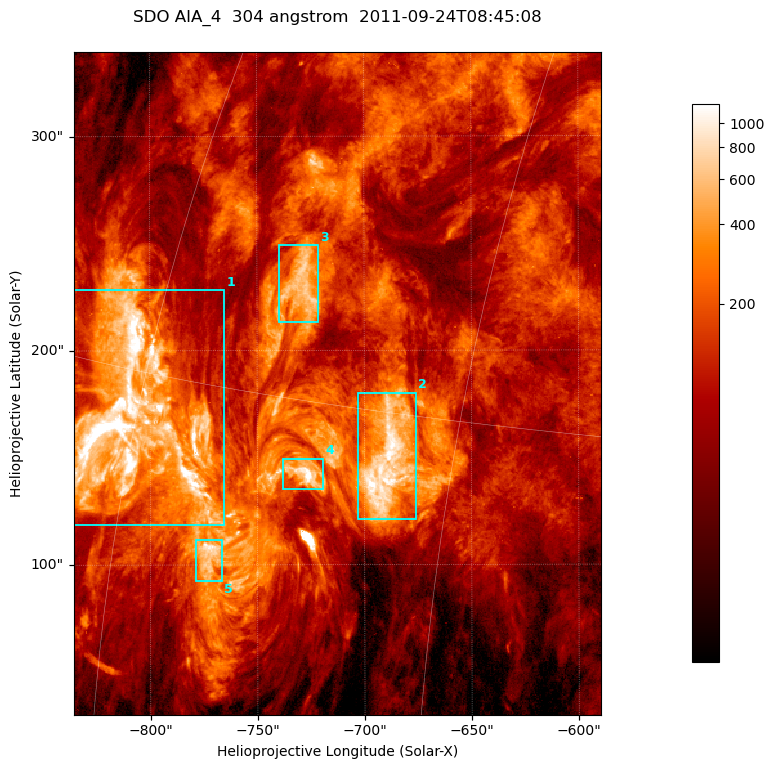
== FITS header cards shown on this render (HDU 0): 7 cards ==
TELESCOP= 'SDO     '           /
INSTRUME= 'AIA_4   '           /
WAVELNTH=                  304 /
WAVEUNIT= 'angstrom'           /
DATE-OBS= '2011-09-24T08:45:08.12' /
CTYPE1  = 'HPLN-TAN'           /
CTYPE2  = 'HPLT-TAN'           /

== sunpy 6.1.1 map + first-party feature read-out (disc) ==
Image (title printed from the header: SDO AIA_4  304 angstrom  2011-09-24T08:45:08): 410 x 515 px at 0.6 arcsec/px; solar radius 956 arcsec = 1593 px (partial field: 2.6% of the solar disc is inside the frame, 100% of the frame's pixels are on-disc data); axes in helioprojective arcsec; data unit not stated in the header (colour bar unlabelled)
Pointing: header CRPIX1/2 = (2058.21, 2041.36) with CRVAL1/2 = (0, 0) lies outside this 410 x 515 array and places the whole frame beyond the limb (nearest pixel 1.41 R_sun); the SolarSoft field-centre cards XCEN/YCEN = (-712.6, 184.6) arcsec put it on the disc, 1315 arcsec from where CRPIX/CRVAL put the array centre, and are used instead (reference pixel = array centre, CRVAL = XCEN/YCEN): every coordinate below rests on XCEN/YCEN
Orientation: roll -0.132 deg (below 1 deg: not rotated)
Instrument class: DISC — disc imager (sunpy class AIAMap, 304 A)
Bright regions (active regions / flare kernels): reference = the on-disc median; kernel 3 px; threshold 5 sigma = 369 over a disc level ~109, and >= 1.15x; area >= 211 px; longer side >= 5 px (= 3 arcsec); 5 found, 5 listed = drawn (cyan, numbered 1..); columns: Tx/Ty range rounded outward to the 2 arcsec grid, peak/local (2 s.f.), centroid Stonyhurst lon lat
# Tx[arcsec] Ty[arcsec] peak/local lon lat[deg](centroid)
1 -836..-764 118..230 27 -60 +14
2 -704..-676 120..180 13 -48 +14
3 -740..-720 212..250 6.9 -53 +18
4 -738..-718 134..150 13 -51 +13
5 -780..-766 92..112 9.1 -55 +10